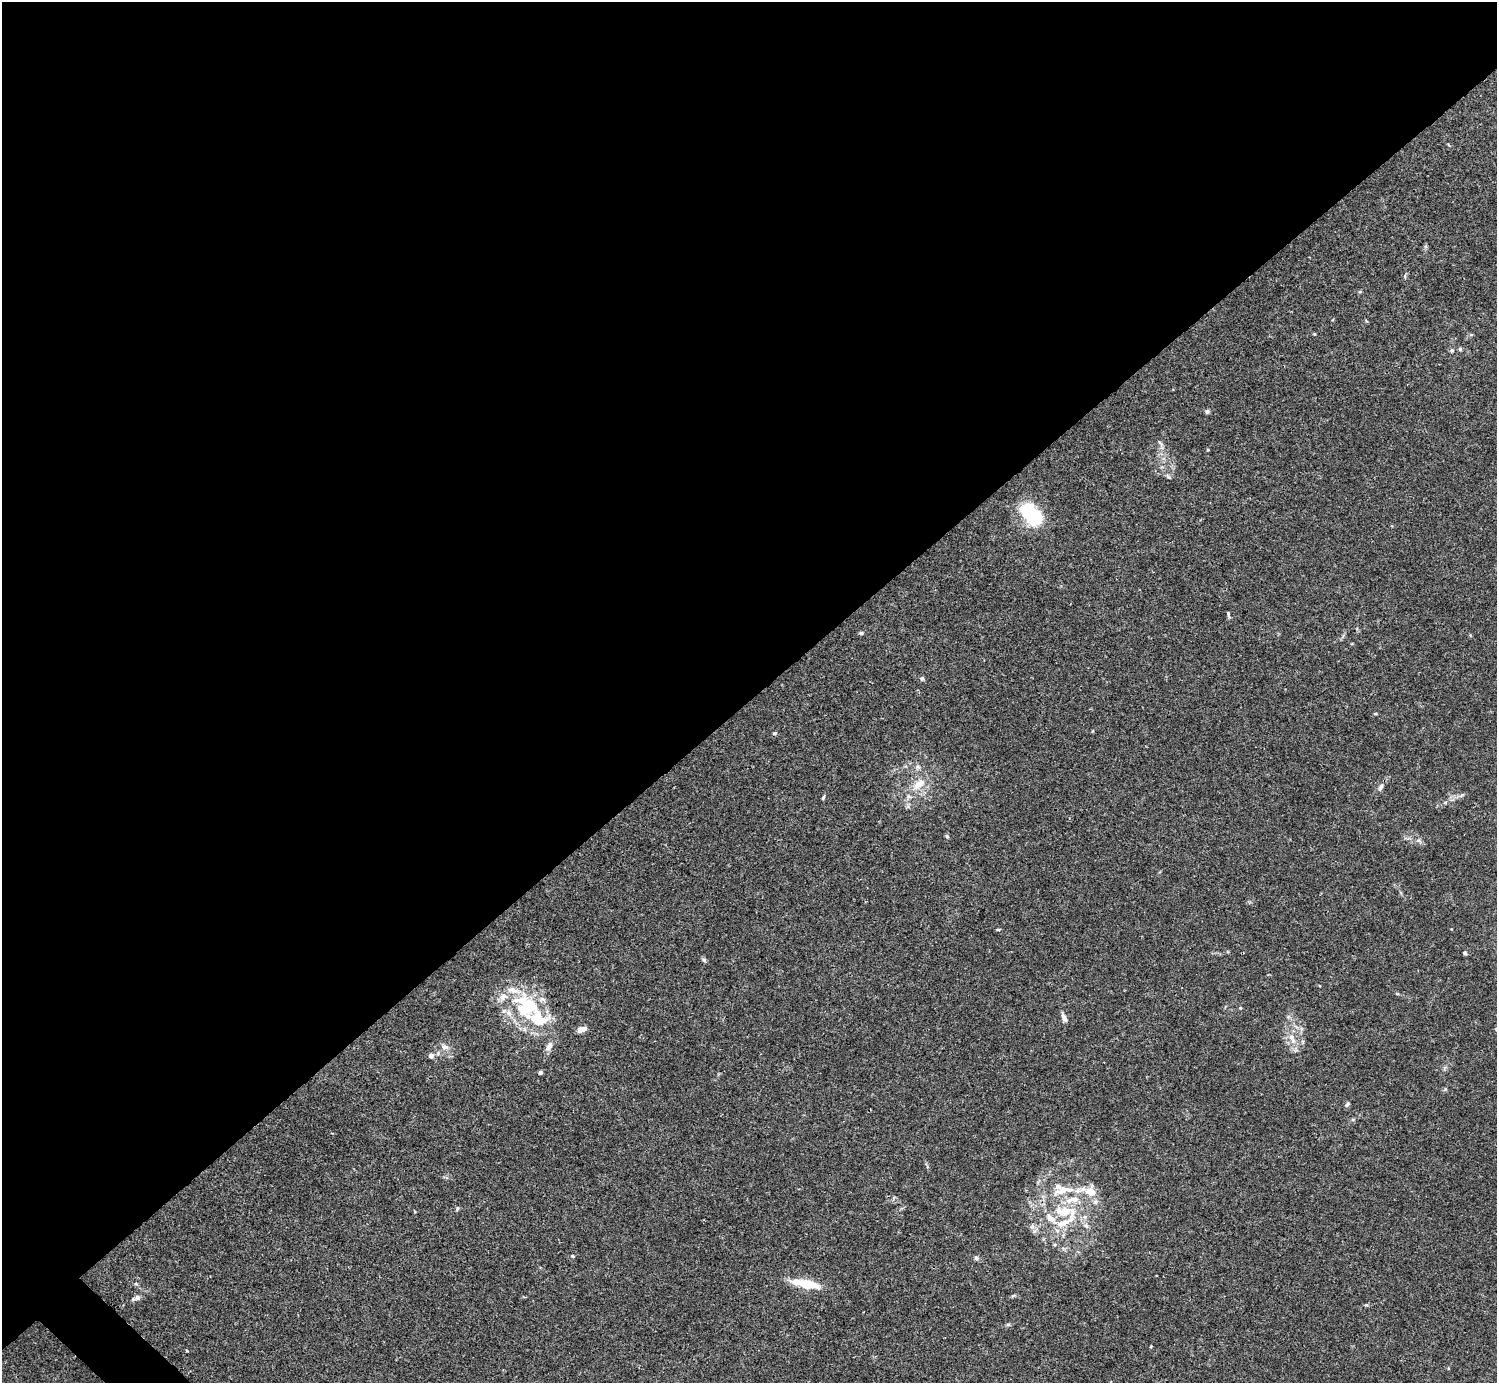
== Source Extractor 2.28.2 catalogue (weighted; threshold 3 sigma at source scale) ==
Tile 2 of 4 x 4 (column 2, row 1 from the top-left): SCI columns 1496-2990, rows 4302-5682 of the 5982 x 5981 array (HDU 1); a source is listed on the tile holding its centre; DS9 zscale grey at full resolution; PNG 1499 x 1385 px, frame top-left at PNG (2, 2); no overlay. Shown black and unused: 51% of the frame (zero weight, under 3 of 4 exposures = <1% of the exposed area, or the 3 px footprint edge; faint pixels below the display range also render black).
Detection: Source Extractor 2.28.2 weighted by HDU 2 'WHT'; one run over the whole footprint, this tile lists its part. Background 0.0165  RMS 0.0022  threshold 0.00972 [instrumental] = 3 sigma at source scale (4.5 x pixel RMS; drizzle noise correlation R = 1.50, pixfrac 1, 0.05/0.05 arcsec/px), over >= 5 px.
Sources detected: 58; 11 inside a brighter listed object's ellipse — not listed separately; the other 47 listed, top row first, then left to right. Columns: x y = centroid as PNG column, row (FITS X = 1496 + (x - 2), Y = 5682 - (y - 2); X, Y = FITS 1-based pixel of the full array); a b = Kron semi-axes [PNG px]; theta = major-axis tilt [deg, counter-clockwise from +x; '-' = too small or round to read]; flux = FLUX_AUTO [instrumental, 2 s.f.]
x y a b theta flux
1315 334 5 3 - 0.17
1460 349 5 4 - 0.32
1452 350 6 5 - 0.42
1207 412 6 5 - 0.42
1161 444 11 4 -50 0.46
1168 477 10 4 -45 0.43
1031 514 24 14 -50 16
1228 614 8 4 -76 0.34
861 633 5 4 - 0.32
922 679 6 5 - 0.38
1375 714 5 3 - 0.24
775 733 6 4 22 0.3
917 767 7 6 - 0.6
919 784 21 11 40 3.5
1381 787 12 6 66 0.8
823 797 7 3 65 0.28
1445 803 6 4 0 0.29
947 836 6 5 - 0.29
998 930 6 3 18 0.23
1465 953 5 4 - 0.42
704 960 6 6 - 0.38
526 1005 44 33 -41 17
1240 1008 4 4 - 0.21
1064 1018 12 6 -62 0.87
582 1029 10 6 15 1.4
1496 1029 6 5 - 0.31
1292 1038 18 8 -66 2.1
549 1046 13 7 63 1.2
445 1047 10 7 -14 0.97
431 1056 6 6 - 0.57
540 1072 4 3 - 0.58
1347 1104 8 4 45 0.42
1063 1190 30 10 9 4.5
1069 1200 12 7 31 1.8
1095 1202 7 6 - 0.59
457 1208 7 3 82 0.27
1060 1211 22 13 -29 4.7
1063 1223 38 10 26 5.4
1086 1226 9 5 -47 0.66
1055 1244 5 3 - 0.25
572 1256 5 4 - 0.27
976 1258 7 6 - 0.46
806 1284 33 8 -11 5.9
1013 1295 8 4 10 0.32
137 1298 10 7 35 0.71
1008 1324 6 4 -18 0.28
187 1350 4 3 - 0.23
Isophote crosses this tile's border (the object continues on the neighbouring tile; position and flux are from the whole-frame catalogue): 1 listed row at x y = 1496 1029
Unlisted compact peaks at least as high as the median listed source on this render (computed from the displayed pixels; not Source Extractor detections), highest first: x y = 1366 1305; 136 1284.